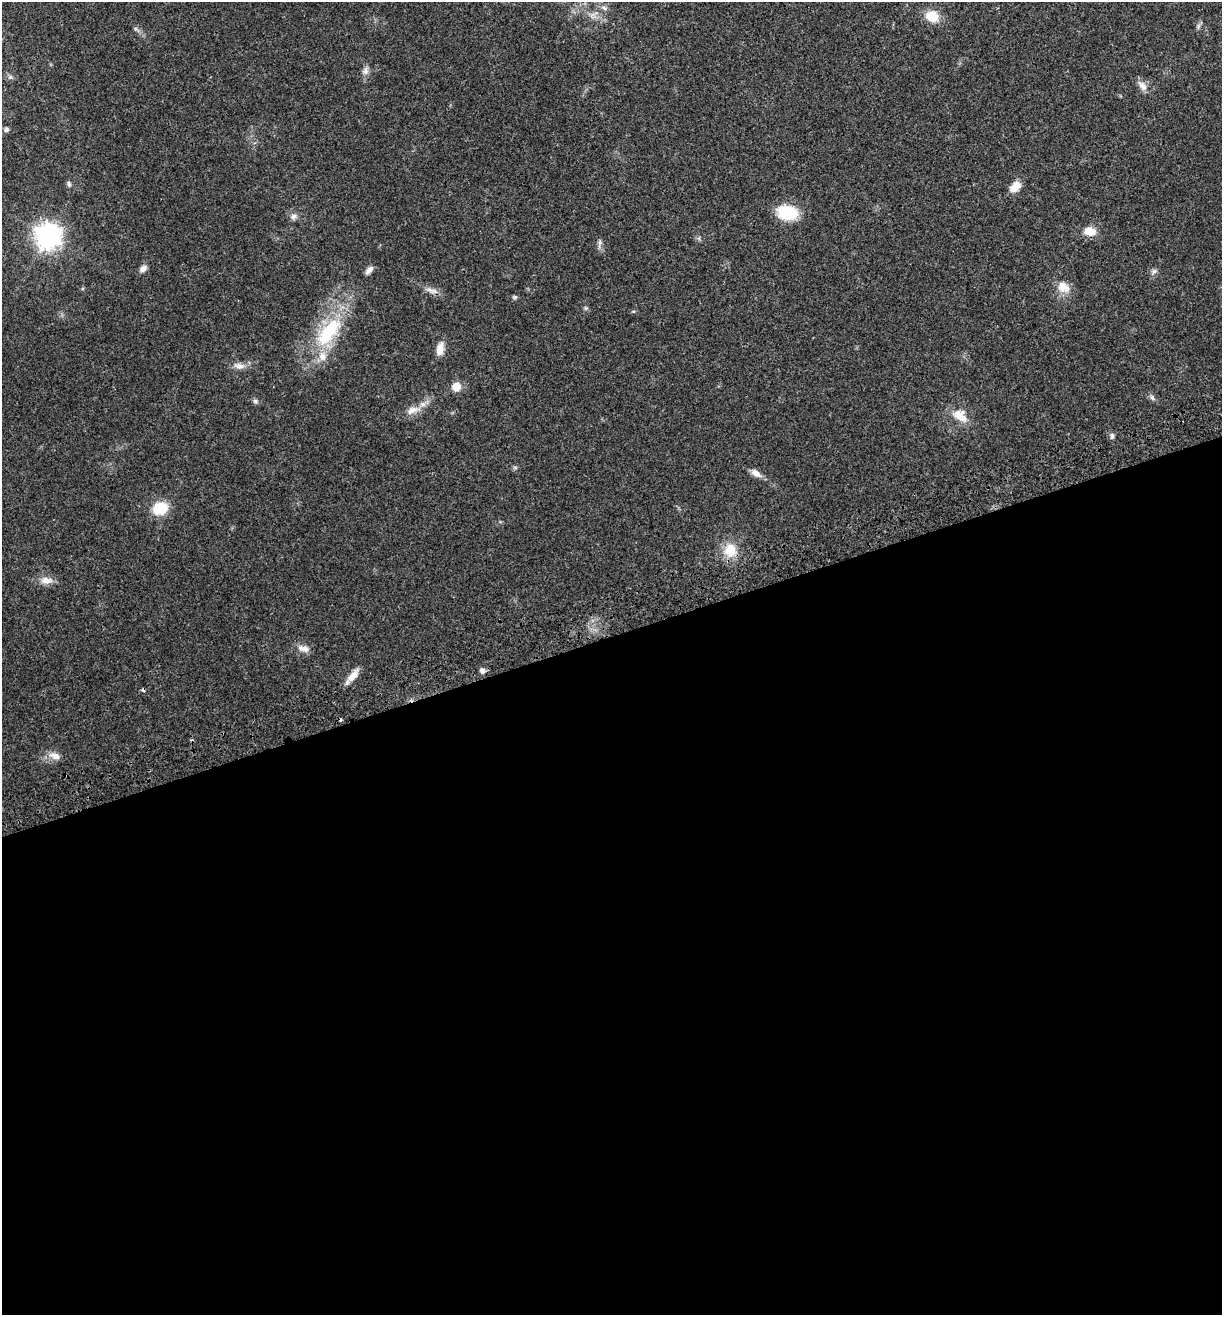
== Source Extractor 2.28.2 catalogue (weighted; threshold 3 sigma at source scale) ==
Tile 15 of 4 x 4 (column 3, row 4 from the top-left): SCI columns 2673-3892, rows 114-1426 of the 5296 x 5479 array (HDU 1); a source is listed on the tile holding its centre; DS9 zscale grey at full resolution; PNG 1224 x 1317 px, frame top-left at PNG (2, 2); no overlay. Shown black and unused: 52% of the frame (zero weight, under 3 of 4 exposures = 9% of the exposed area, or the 3 px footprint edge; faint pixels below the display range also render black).
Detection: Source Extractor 2.28.2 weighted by HDU 2 'WHT'; one run over the whole footprint, this tile lists its part. Background 0.0359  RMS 0.0032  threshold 0.0144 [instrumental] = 3 sigma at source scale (4.5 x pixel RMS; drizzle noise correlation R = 1.50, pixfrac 1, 0.0396/0.0396 arcsec/px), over >= 5 px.
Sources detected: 44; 3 cosmic-ray / hot-pixel residue — not listed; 2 inside a brighter listed object's ellipse — not listed separately; the other 39 listed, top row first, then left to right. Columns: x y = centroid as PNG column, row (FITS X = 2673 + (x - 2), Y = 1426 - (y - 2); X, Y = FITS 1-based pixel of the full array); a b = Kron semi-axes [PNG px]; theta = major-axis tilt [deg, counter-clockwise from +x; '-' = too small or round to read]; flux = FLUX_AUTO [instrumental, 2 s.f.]
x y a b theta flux
604 8 11 5 -32 1.1
932 16 15 13 -14 5.6
1198 26 7 4 71 0.63
365 71 12 8 61 1.5
10 77 7 4 18 0.55
1142 86 15 9 -47 2.2
6 129 5 5 - 0.94
69 184 8 5 -71 0.63
1017 185 11 9 -21 2.7
787 213 18 13 -8 14
293 216 9 8 - 1.4
1090 231 14 10 -10 4.2
48 236 9 9 - 280
600 242 9 6 87 0.93
143 269 10 7 35 1.6
369 270 11 6 47 1.5
1154 271 9 6 35 0.94
1063 287 18 14 -38 4
434 291 11 7 -4 1.5
515 297 7 5 -13 0.53
586 308 6 5 - 0.51
328 332 48 21 51 22
440 349 16 8 77 3.3
239 366 15 8 -9 2.2
456 387 8 8 - 4.2
1152 398 9 5 -53 0.86
255 401 8 6 -44 0.75
412 410 18 9 25 3.4
960 416 20 13 -36 5.1
1112 436 7 6 - 0.9
515 468 7 4 -1 0.49
756 473 15 8 -32 2.1
160 508 16 12 17 9.2
730 550 17 15 -84 6.5
46 580 17 10 -3 3
304 649 17 8 -13 2.3
482 671 6 5 - 1.5
353 676 19 8 49 3.3
55 756 17 9 -17 2.6